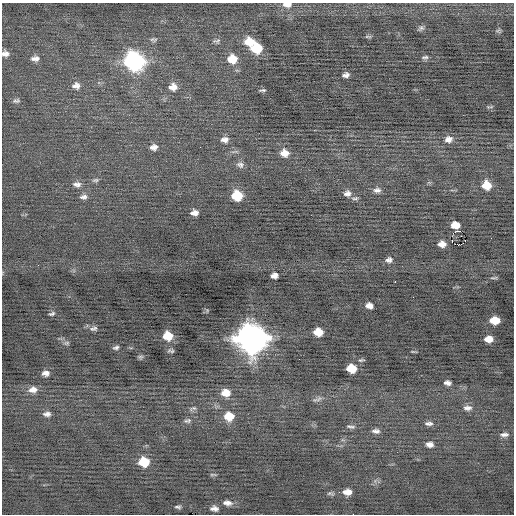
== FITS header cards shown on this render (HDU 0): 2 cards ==
NAXIS1  =                  512 / Axis length
NAXIS2  =                  512 / Axis length

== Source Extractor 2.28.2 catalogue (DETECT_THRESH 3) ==
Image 512 x 512 px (HDU 0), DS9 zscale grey, 1 PNG px = 1 image px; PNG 516 x 516 px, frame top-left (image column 1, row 512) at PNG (2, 3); no overlay
Background -0.0741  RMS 0.73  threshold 2.18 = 3 sigma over >= 5 px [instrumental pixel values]
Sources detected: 82; all 82 listed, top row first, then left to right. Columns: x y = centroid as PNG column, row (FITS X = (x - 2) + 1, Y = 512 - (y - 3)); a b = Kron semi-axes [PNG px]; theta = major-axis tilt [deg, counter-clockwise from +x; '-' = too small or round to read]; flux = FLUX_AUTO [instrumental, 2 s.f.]
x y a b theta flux
287 5 11 6 -2 330
421 28 9 6 35 130
498 30 8 4 20 85
368 37 10 3 0 70
152 39 9 6 -11 120
217 41 10 6 5 130
249 42 11 9 -9 820
257 48 9 8 - 1900
5 53 8 7 - 250
425 57 8 4 5 100
35 58 11 7 0 270
232 59 10 9 - 880
134 61 11 10 - 18000
346 75 6 5 - 170
76 86 12 10 -5 320
173 87 10 9 - 430
262 90 8 3 5 89
16 101 10 6 7 130
490 107 10 3 4 60
448 139 11 9 7 320
225 140 10 8 -1 260
154 147 9 7 5 270
284 153 10 9 - 490
240 165 10 8 -21 200
95 180 9 5 7 110
77 184 11 7 -3 230
486 185 9 9 - 780
377 190 10 7 3 210
347 193 10 8 14 250
237 196 9 8 - 1600
83 197 10 7 2 190
355 198 10 4 1 120
194 213 8 6 4 270
455 225 8 6 -10 540
460 231 4 2 - 5000
465 240 2 2 - 93
452 241 3 2 - 90
442 244 7 6 - 330
458 245 3 3 - 260
389 260 9 7 8 190
38 265 2 2 - 24
274 275 6 5 - 240
494 278 9 3 3 74
395 282 3 2 - 360
369 306 7 5 -10 280
52 314 8 5 14 97
495 320 8 6 -3 930
94 328 10 6 12 150
318 332 8 6 -6 800
168 336 8 7 - 910
251 338 12 11 - 78000
489 339 8 5 -1 480
66 343 9 6 1 110
116 347 6 4 13 120
171 351 6 3 -13 93
414 352 7 2 -9 52
140 357 7 5 0 90
361 360 7 3 5 72
351 368 8 7 - 980
46 373 8 6 2 230
447 383 7 5 -6 180
33 390 11 7 6 370
225 393 9 8 - 550
317 399 14 5 17 170
193 408 11 6 16 120
467 408 12 7 0 240
47 414 10 6 -1 200
229 416 10 9 - 830
188 421 10 6 7 150
429 423 12 6 -2 190
351 427 12 5 -9 130
376 431 10 6 -5 190
504 434 12 6 0 200
430 444 9 7 -8 250
144 462 9 8 - 1400
213 475 9 3 0 68
347 492 9 6 0 400
330 493 10 5 -13 110
227 503 13 7 -7 280
178 507 8 4 -7 95
214 508 9 6 -9 210
353 514 2 2 - 100
At the frame edge (FLAGS 8, measured only in part): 3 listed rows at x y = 287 5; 5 53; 353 514